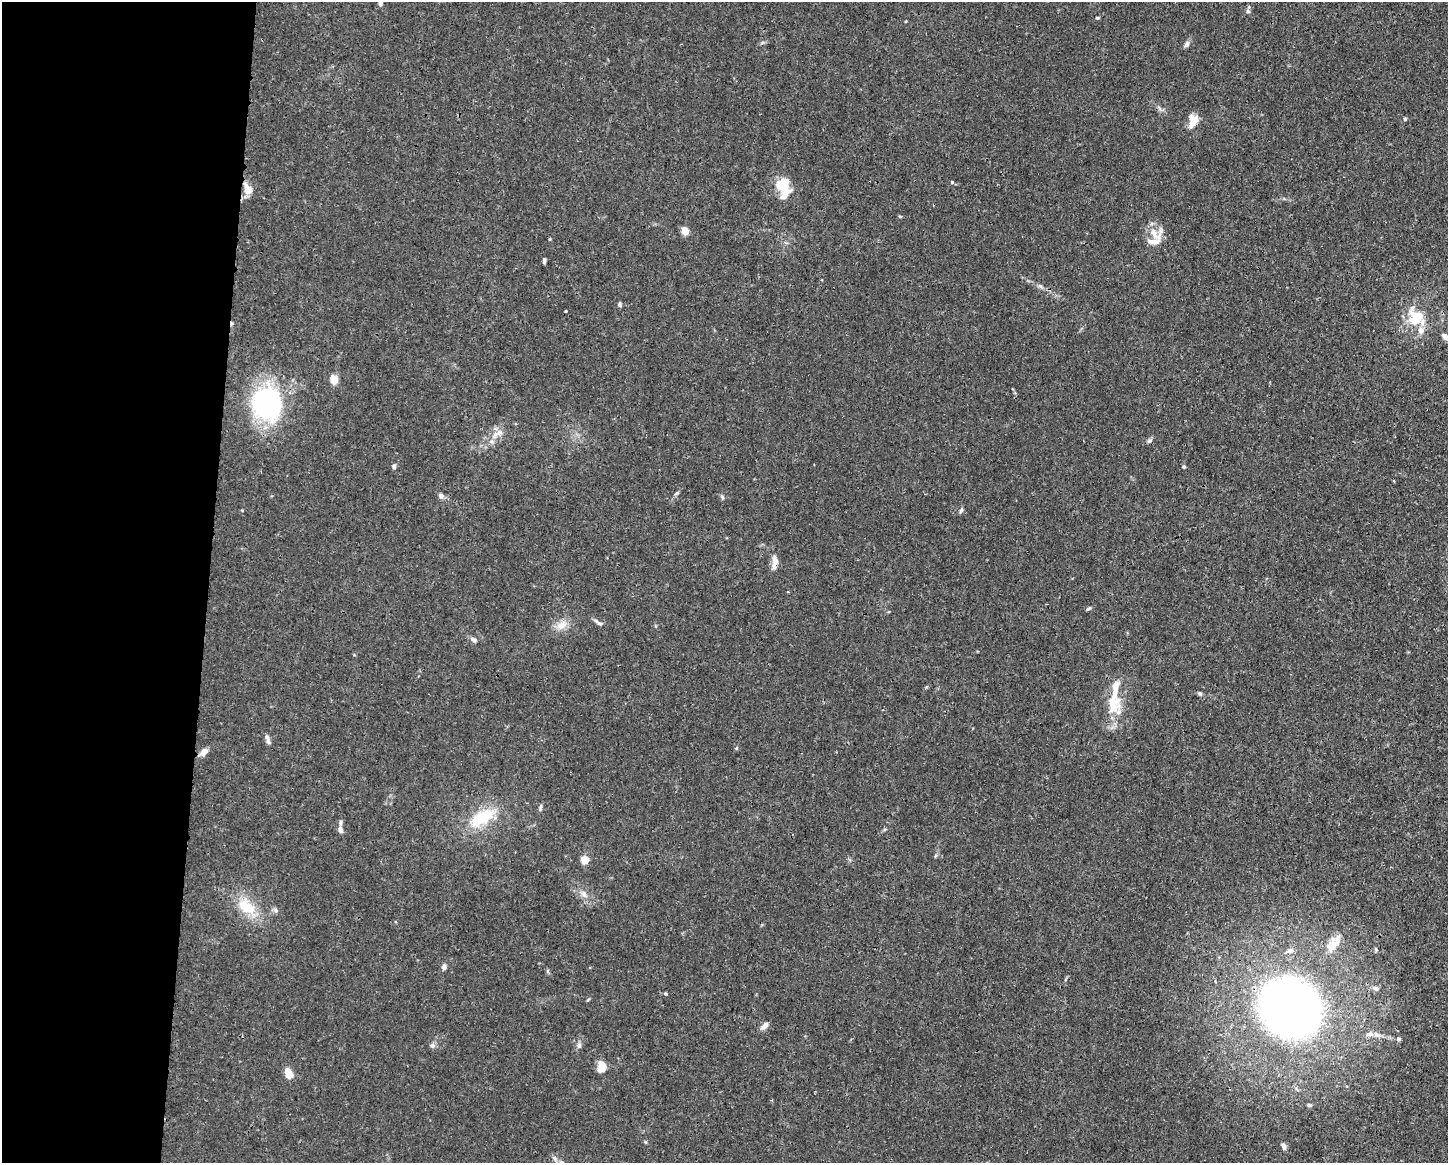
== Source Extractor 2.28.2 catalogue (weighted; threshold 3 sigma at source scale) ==
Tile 4 of 3 x 4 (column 1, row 2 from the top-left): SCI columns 108-1553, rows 2330-3490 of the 4663 x 4660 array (HDU 1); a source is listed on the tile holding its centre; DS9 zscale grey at full resolution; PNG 1450 x 1165 px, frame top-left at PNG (2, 2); no overlay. Shown black and unused: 14% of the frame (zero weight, under 3 of 4 exposures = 1% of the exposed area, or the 3 px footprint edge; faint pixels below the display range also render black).
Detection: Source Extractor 2.28.2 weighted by HDU 2 'WHT'; one run over the whole footprint, this tile lists its part. Background 0.0155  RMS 0.0022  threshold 0.01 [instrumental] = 3 sigma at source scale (4.5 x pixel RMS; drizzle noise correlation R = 1.50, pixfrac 1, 0.05/0.05 arcsec/px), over >= 5 px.
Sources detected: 73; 1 cosmic-ray / hot-pixel residue — not listed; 8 inside a brighter listed object's ellipse — not listed separately; the other 64 listed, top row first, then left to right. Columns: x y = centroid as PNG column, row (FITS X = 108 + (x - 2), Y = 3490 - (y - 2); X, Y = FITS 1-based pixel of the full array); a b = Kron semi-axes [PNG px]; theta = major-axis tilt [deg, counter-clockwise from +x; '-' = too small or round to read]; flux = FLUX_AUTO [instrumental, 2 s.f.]
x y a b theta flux
380 3 7 5 80 0.63
1248 11 7 5 -44 0.43
1097 18 5 3 - 0.24
1187 44 9 6 65 0.67
1405 119 5 5 - 0.29
1193 121 16 11 78 2.8
952 182 4 4 - 0.33
782 185 16 14 0 5.6
247 189 15 9 -68 2.2
685 231 6 5 - 2.8
1154 233 14 9 -60 2.7
550 239 5 3 - 0.18
544 261 5 3 - 0.51
1040 286 7 4 -33 0.48
620 304 6 4 -78 0.41
565 311 3 2 - 0.19
1416 318 26 22 -26 7.2
1446 337 10 5 -36 1.1
334 379 11 9 -73 1.9
266 403 25 22 -76 45
496 434 19 7 55 2
1150 441 8 5 20 0.45
394 466 7 5 82 0.49
1184 466 4 4 - 0.27
1394 481 4 3 - 0.19
677 493 8 4 35 0.39
441 496 7 6 - 0.87
722 497 7 4 -61 0.37
961 510 8 4 66 0.43
775 562 21 8 86 1.6
1088 608 7 3 35 0.35
598 622 14 4 -32 0.67
562 625 17 10 39 2.4
474 640 8 6 -41 0.69
1115 687 19 9 82 2.4
1200 693 6 5 - 0.37
1113 708 18 12 27 3.4
268 739 13 5 -70 0.87
204 752 12 7 43 1.3
540 807 11 3 86 0.43
482 817 35 16 31 9.5
340 830 9 6 -79 0.84
585 860 5 5 - 7.1
584 894 12 7 -59 1.2
246 906 29 18 -35 6.9
276 910 8 6 -42 0.6
1332 945 20 13 60 3.3
1290 951 10 6 18 0.94
444 967 7 6 - 0.66
547 971 6 4 -90 0.3
1376 988 7 5 -21 0.81
665 993 4 4 - 0.27
588 1000 6 3 52 0.23
1290 1008 45 39 -39 180
765 1026 11 6 45 1.2
1369 1034 12 6 10 0.99
1398 1039 6 5 - 0.46
579 1045 9 6 80 0.66
433 1046 7 7 - 0.62
601 1067 9 7 79 3.6
289 1074 7 5 -69 4.4
1309 1105 4 3 - 0.42
1284 1146 8 5 -66 0.83
555 1159 9 5 -46 0.65
Overlapping masked pixels (flux is a lower limit): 3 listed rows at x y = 247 189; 204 752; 1290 1008
Isophote crosses this tile's border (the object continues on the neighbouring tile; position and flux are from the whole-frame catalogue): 2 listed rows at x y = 380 3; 1446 337